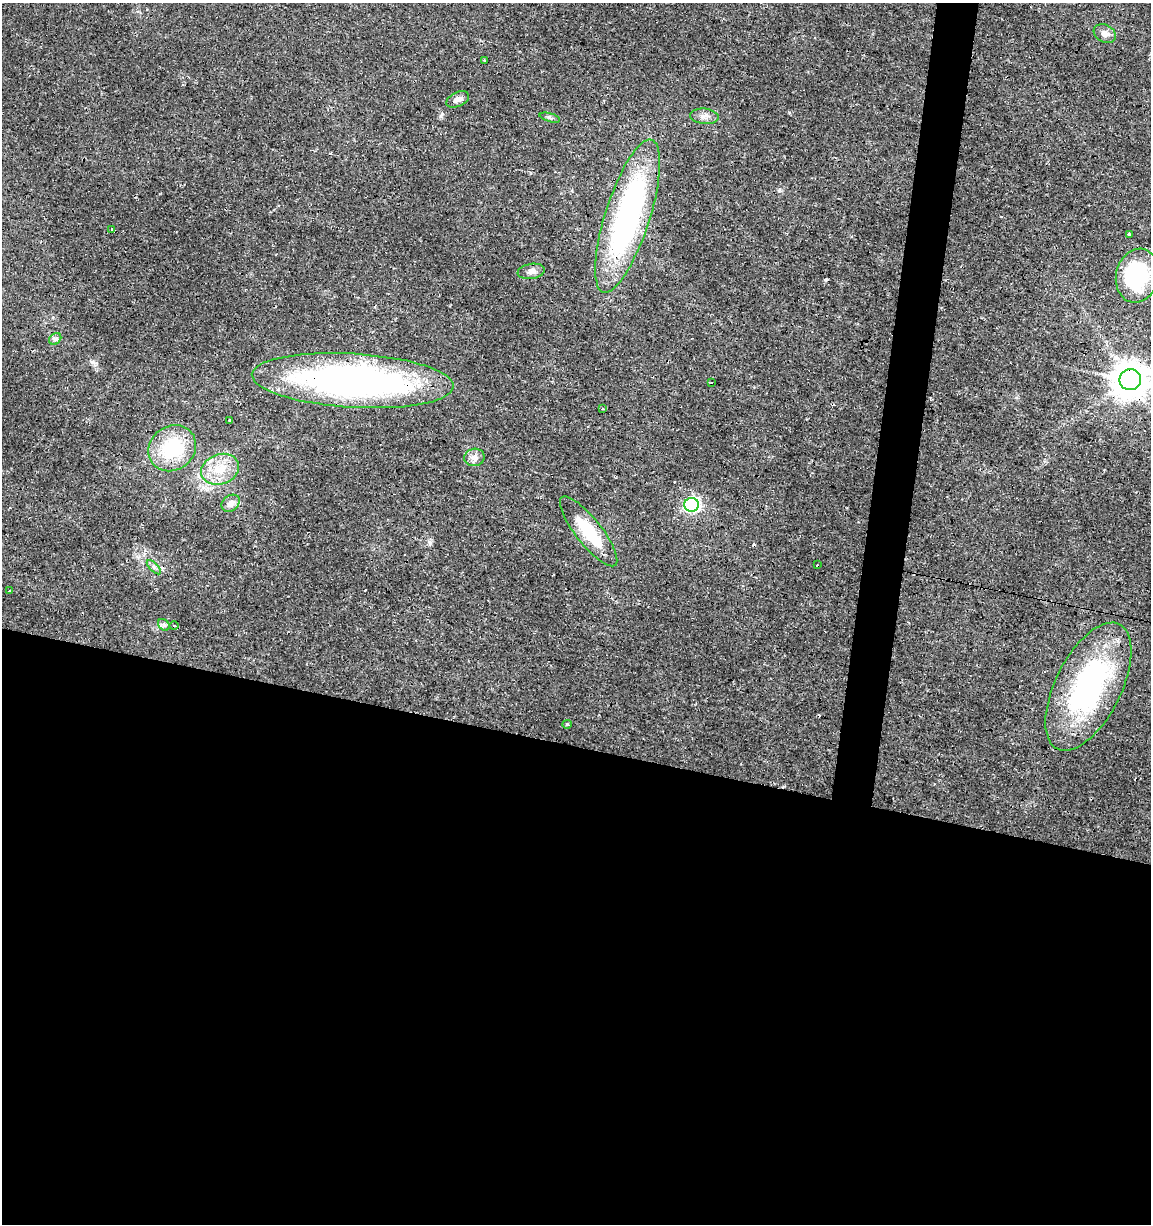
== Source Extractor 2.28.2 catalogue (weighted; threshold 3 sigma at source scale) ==
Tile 14 of 4 x 4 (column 2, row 4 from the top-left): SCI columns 1437-2585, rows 1-1222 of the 5107 x 4898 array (HDU 1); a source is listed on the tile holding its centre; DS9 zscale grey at full resolution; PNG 1153 x 1226 px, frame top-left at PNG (2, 3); each listed source drawn as its Kron ellipse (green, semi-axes under 4 px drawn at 4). Shown black and unused: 42% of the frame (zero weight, under 2 of 3 exposures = <1% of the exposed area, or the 3 px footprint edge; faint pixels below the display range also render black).
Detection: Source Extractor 2.28.2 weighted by HDU 2 'WHT'; one run over the whole footprint, this tile lists its part. Background 0.0135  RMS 0.0032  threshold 0.0142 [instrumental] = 3 sigma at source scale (4.5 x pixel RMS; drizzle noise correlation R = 1.50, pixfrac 1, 0.0396/0.0396 arcsec/px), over >= 5 px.
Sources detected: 35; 5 cosmic-ray / hot-pixel residue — neither listed nor drawn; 1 inside a brighter listed object's ellipse — not listed separately; the other 29 listed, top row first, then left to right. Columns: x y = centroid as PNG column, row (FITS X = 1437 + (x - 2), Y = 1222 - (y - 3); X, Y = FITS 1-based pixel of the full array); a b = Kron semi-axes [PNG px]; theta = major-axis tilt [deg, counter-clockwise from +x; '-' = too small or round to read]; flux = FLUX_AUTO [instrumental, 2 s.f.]
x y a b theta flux
1105 34 12 8 -30 1.8
485 60 4 4 - 0.35
458 99 12 7 25 1.6
704 116 14 7 -6 1.8
550 118 10 3 -15 0.64
628 216 80 22 72 80
111 229 3 2 - 0.29
1129 234 3 3 - 0.52
531 271 14 7 8 1.7
1137 276 27 21 77 28
55 339 7 5 44 0.7
1130 380 11 10 - 700
353 381 101 27 -3 120
711 383 3 2 - 0.34
603 409 3 3 - 0.41
230 420 3 3 - 1.4
172 448 25 22 38 18
474 457 10 9 - 1.8
220 469 19 15 19 7.1
231 503 10 7 41 1.7
691 505 7 7 - 63
589 531 43 13 -52 13
817 565 3 2 - 0.32
154 567 9 3 -45 0.66
9 591 3 3 - 1
164 625 6 5 - 0.69
174 626 5 3 - 0.32
1088 687 69 33 63 61
567 724 4 4 - 0.4
Overlapping masked pixels (flux is a lower limit): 5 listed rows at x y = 628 216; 1130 380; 353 381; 691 505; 589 531
Isophote crosses this tile's border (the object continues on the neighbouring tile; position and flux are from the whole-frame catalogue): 1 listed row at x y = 1130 380
Unlisted compact peaks at least as high as the median listed source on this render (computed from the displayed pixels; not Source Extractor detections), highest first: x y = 825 280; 92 362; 441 116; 429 542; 789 112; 780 189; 145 550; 206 489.